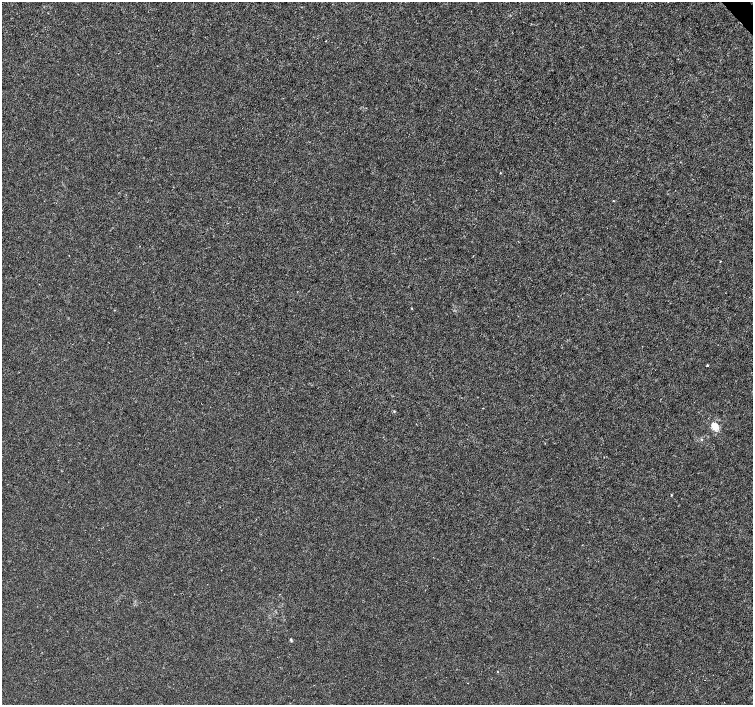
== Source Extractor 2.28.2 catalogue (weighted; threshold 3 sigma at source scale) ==
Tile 10 of 4 x 4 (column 2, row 3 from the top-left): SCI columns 1508-3008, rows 1615-3019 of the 6011 x 5972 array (HDU 1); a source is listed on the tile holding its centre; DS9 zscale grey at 2 x 2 block average (1 PNG px = mean of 2 x 2 image px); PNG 755 x 707 px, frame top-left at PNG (2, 2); no overlay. Shown black and unused: <1% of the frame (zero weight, under 3 of 4 exposures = <1% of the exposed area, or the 3 px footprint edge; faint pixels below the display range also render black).
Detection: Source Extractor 2.28.2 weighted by HDU 2 'WHT'; one run over the whole footprint, this tile lists its part. Background -2.35e-04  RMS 0.0012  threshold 0.00539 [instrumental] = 3 sigma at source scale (4.5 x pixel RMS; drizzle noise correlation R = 1.50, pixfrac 1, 0.0396/0.0396 arcsec/px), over >= 5 px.
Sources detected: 11; all 11 listed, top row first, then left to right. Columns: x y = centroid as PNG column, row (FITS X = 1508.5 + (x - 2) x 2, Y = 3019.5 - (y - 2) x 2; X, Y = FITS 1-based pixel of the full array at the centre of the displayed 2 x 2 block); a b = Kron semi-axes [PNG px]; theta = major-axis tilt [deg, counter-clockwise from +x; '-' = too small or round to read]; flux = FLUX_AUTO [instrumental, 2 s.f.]
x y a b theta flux
500 173 3 2 - 0.15
613 201 3 2 - 0.15
473 256 2 2 - 0.1
720 261 2 2 - 0.13
411 308 2 2 - 0.21
707 365 2 2 - 0.29
394 411 3 3 - 0.27
715 426 7 5 -47 4.4
701 439 3 3 - 0.25
671 495 4 2 - 0.19
291 640 6 2 -84 0.31